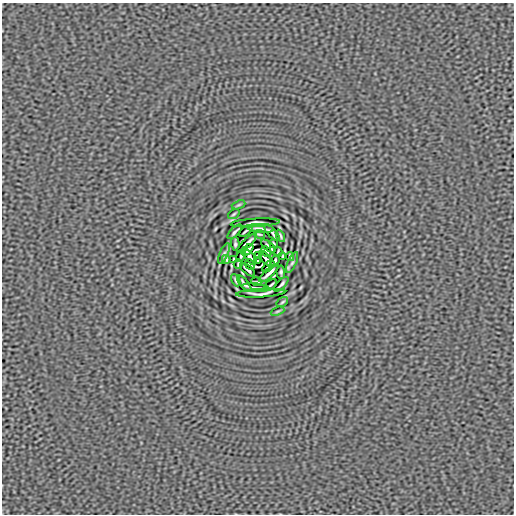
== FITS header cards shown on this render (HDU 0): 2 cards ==
NAXIS1  =                  512
NAXIS2  =                  512

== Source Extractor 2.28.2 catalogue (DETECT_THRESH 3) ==
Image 512 x 512 px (HDU 0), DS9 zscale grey, 1 PNG px = 1 image px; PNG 516 x 516 px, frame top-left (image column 1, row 512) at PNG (2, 3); each listed source drawn as its Kron ellipse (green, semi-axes under 4 px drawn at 4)
Background 8.46e-07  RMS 6.2e-05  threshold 1.86e-04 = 3 sigma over >= 5 px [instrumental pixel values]
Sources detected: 45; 2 with non-positive FLUX_AUTO (blend fragments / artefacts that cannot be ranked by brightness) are neither listed nor drawn; the other 43 listed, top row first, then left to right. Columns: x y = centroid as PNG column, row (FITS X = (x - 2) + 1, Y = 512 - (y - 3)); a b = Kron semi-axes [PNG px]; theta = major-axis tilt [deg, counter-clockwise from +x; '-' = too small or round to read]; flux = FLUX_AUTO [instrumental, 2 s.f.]
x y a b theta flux
239 205 7 3 22 5.2e-03
234 214 6 3 36 5.8e-03
255 223 24 4 3 2.2e-03
261 228 13 2 -5 1.3e-02
246 231 7 2 37 7.3e-03
235 232 9 2 46 9.2e-03
272 232 10 3 -48 7.8e-03
259 234 5 2 - 5.5e-03
280 236 6 2 -64 6.3e-03
247 243 13 2 43 1.4e-02
274 243 3 2 - 3.2e-03
235 244 7 3 -87 7.8e-03
268 246 8 2 -40 1.0e-02
248 250 7 3 47 9.3e-03
266 251 6 3 -47 8.5e-03
278 252 5 2 - 5.2e-03
224 253 11 4 66 1.0e-02
241 255 7 2 64 7.0e-03
259 255 4 2 - 7.0e-03
250 257 9 3 -54 3.9e-05
282 257 4 2 - 4.6e-03
290 257 4 3 - 4.9e-03
226 259 4 3 - 4.9e-03
234 259 4 2 - 4.5e-03
266 259 9 3 -54 4.1e-05
257 261 4 2 - 7.0e-03
275 261 6 2 68 7.4e-03
292 263 11 4 66 1.0e-02
238 264 5 2 - 5.2e-03
250 265 5 3 - 9.9e-03
268 266 7 3 46 8.7e-03
248 270 8 2 -40 1.0e-02
281 272 7 3 -87 7.8e-03
269 273 13 2 43 1.4e-02
236 280 6 2 -64 6.3e-03
257 282 5 2 - 5.5e-03
244 284 10 3 -51 8.1e-03
281 284 9 2 46 9.2e-03
270 285 7 2 37 7.3e-03
255 288 13 2 -5 1.3e-02
261 293 24 4 3 2.2e-03
282 302 6 3 36 5.8e-03
277 311 7 3 22 5.2e-03
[2 non-positive-flux detections neither listed nor drawn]